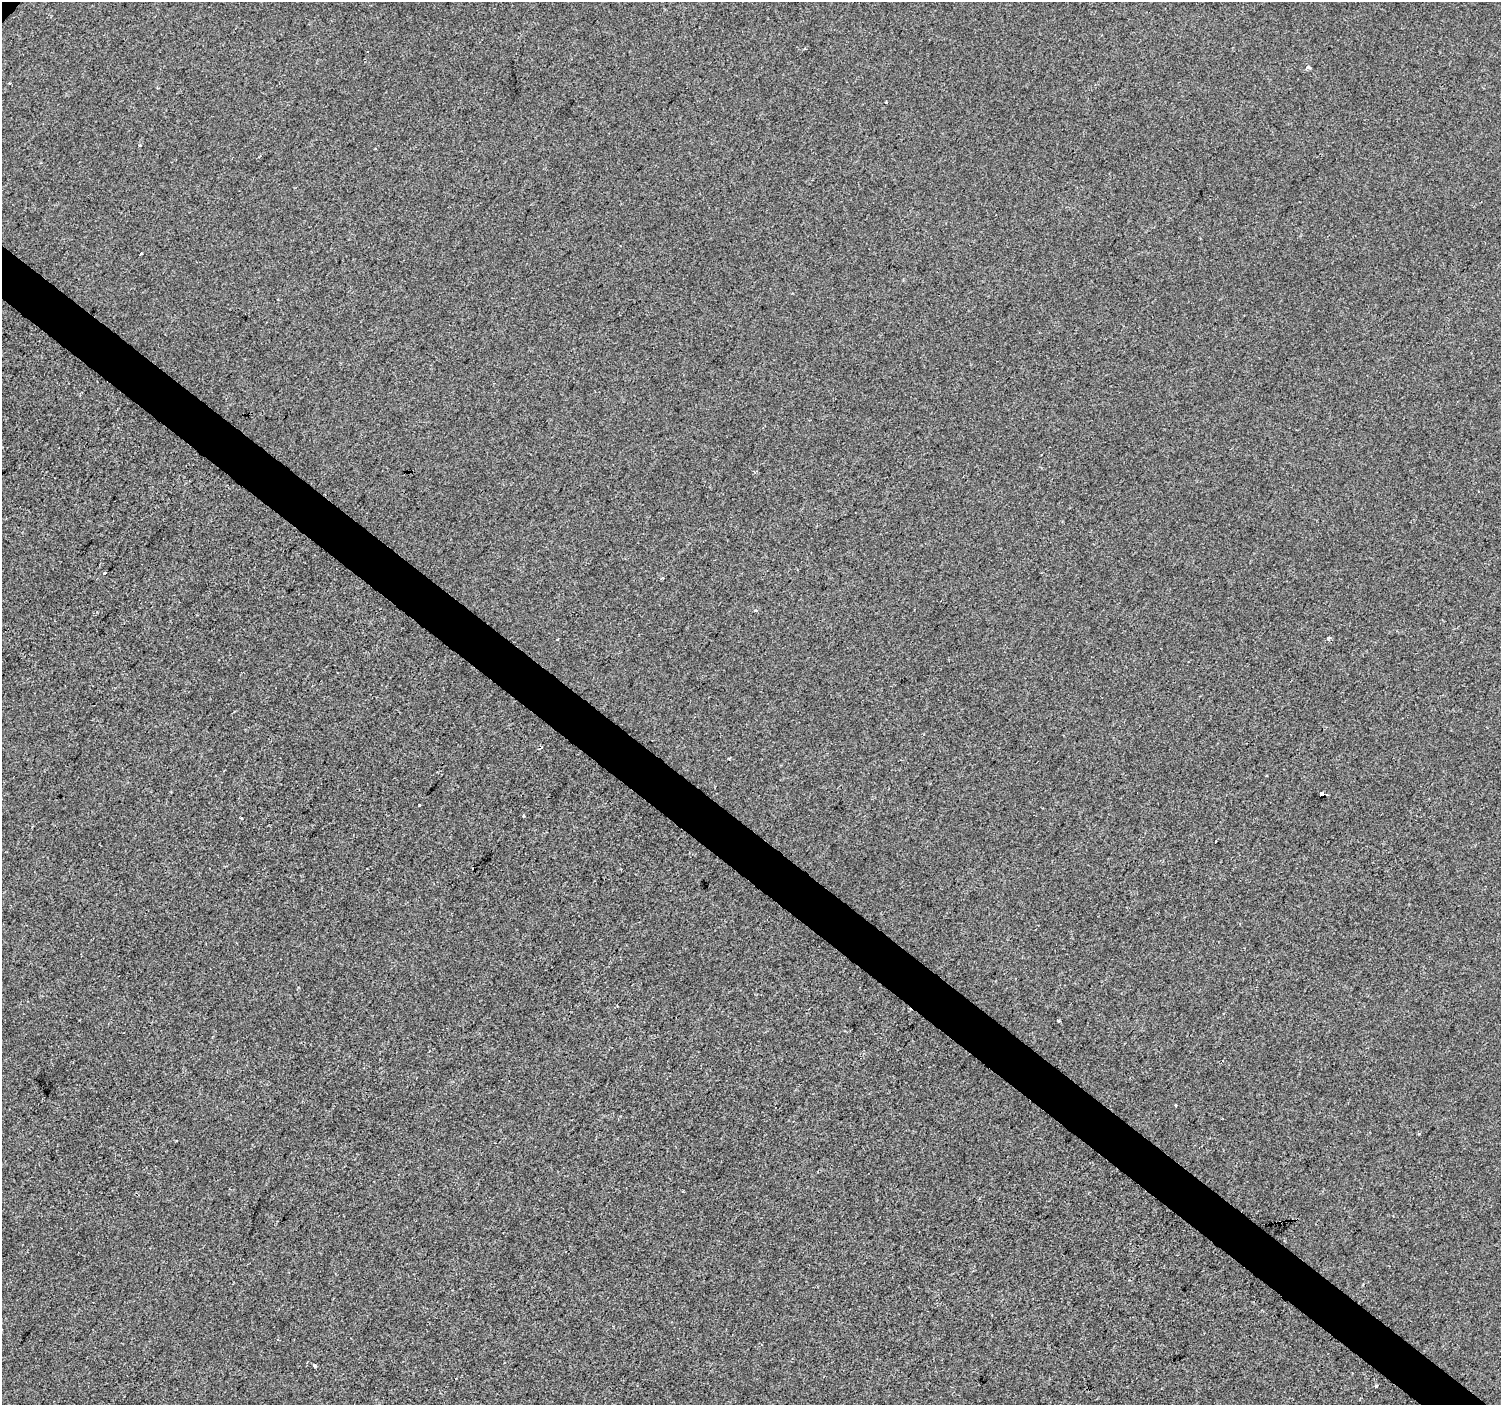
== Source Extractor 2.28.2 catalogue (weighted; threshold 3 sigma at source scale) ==
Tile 6 of 4 x 4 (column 2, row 2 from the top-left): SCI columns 1506-3004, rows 3047-4449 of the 6003 x 6025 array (HDU 1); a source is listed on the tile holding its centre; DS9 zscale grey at full resolution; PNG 1503 x 1407 px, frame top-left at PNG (2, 2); no overlay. Shown black and unused: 4% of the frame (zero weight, under 2 of 3 exposures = <1% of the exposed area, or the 3 px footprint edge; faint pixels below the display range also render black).
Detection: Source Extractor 2.28.2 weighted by HDU 2 'WHT'; one run over the whole footprint, this tile lists its part. Background -2.46e-04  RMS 0.0042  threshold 0.0187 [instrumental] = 3 sigma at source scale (4.5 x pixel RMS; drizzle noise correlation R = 1.50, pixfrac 1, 0.0396/0.0396 arcsec/px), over >= 5 px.
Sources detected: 21; all 21 listed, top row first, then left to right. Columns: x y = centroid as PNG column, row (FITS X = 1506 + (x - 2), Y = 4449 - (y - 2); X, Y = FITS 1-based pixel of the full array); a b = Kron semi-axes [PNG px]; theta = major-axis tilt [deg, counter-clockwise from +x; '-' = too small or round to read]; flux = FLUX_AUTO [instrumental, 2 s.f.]
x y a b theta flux
1308 67 4 4 - 1.4
9 83 3 3 - 0.35
886 102 3 3 - 0.68
140 145 3 3 - 1
141 253 3 3 - 1.8
105 573 3 3 - 1.4
755 611 5 3 - 0.79
1329 638 3 3 - 2.9
557 639 3 2 - 0.47
1267 776 3 2 - 0.41
1322 793 4 3 - 9.7
1327 795 3 2 - 0.72
419 805 3 2 - 0.9
523 816 3 2 - 0.38
241 818 3 2 - 0.39
1058 1020 3 3 - 0.52
1222 1061 3 3 - 0.61
1176 1105 3 3 - 1
1419 1133 4 3 - 0.47
314 1366 5 3 - 0.55
1376 1386 3 3 - 0.96